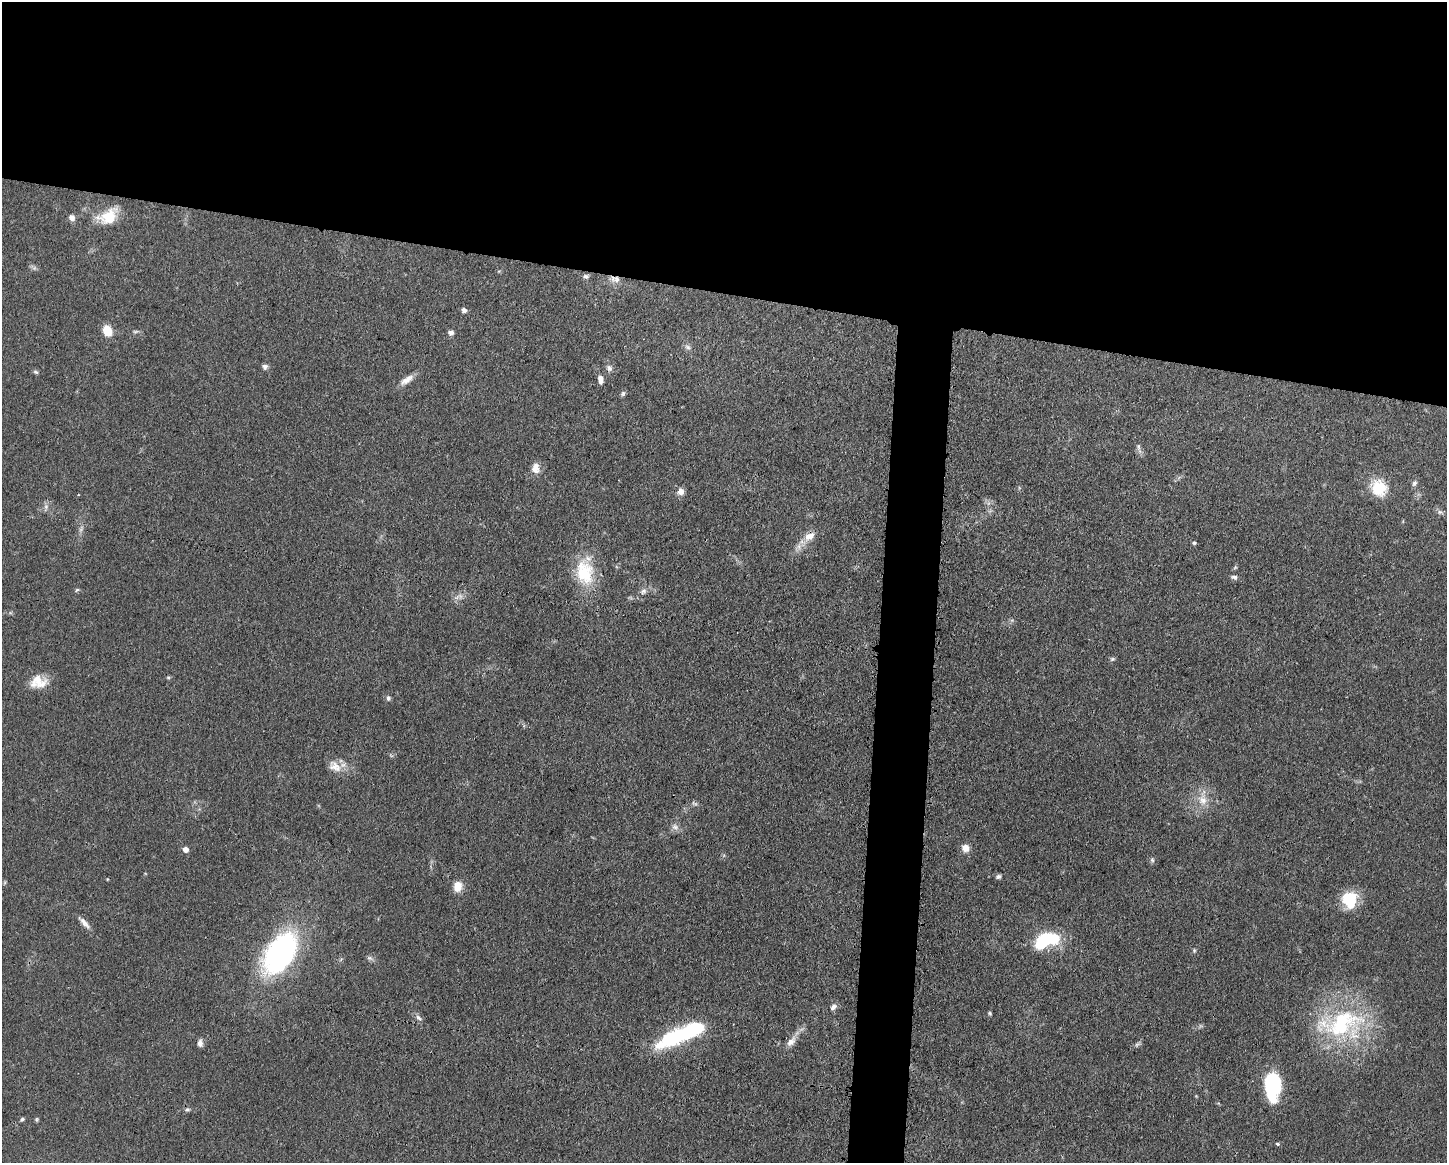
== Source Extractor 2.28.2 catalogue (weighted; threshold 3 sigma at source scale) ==
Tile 2 of 3 x 4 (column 2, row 1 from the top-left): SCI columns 1563-3007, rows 3486-4646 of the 4683 x 4649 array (HDU 1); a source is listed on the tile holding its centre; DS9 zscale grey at full resolution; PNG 1449 x 1165 px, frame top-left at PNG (2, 2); no overlay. Shown black and unused: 28% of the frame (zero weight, under 3 of 4 exposures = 1% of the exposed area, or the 3 px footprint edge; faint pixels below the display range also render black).
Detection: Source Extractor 2.28.2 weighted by HDU 2 'WHT'; one run over the whole footprint, this tile lists its part. Background 0.0591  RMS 0.0043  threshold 0.0194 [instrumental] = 3 sigma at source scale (4.5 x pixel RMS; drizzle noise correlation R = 1.50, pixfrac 1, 0.05/0.05 arcsec/px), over >= 5 px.
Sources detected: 67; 1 too faint to see at this stretch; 1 inside a brighter object's white glare — not listed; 3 inside a brighter listed object's ellipse — not listed separately; the other 62 listed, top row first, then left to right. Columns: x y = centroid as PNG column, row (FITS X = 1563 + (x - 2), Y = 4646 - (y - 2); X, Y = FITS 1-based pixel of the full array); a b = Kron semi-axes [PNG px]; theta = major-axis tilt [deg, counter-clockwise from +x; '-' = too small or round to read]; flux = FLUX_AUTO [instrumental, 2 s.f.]
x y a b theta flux
108 216 25 16 30 12
72 218 7 7 - 1.9
586 276 8 6 -17 1.1
616 279 10 7 71 2.7
464 310 6 6 - 1.3
107 331 12 9 -66 6.5
135 331 8 4 8 0.76
451 333 8 6 -1 1.3
688 347 9 5 -27 1.3
265 367 7 7 - 1.3
609 368 9 7 -86 1.6
36 372 7 4 -26 0.77
600 379 10 6 -88 2.5
407 380 20 7 34 3.7
623 393 7 5 73 0.9
1139 448 17 4 -74 1.5
535 468 13 10 -88 3.7
1414 483 8 6 69 1.1
1379 488 23 19 -54 11
681 491 8 8 - 2.7
78 495 3 2 - 0.29
46 507 7 6 - 1.3
1440 512 8 6 -26 1.1
809 536 17 11 33 4.9
1194 543 5 5 - 0.59
584 572 36 24 -80 20
1234 577 9 5 -5 1.2
77 590 6 4 42 0.64
643 591 10 7 40 1.8
1112 659 7 5 21 0.74
168 677 6 4 0 0.57
37 680 23 15 50 6.5
388 698 7 6 - 0.97
335 766 20 13 -37 5.5
1202 800 14 12 -37 5.6
694 803 9 4 -30 0.83
675 827 10 8 -26 1.9
966 848 9 9 - 3.3
186 849 6 6 - 2.4
1152 860 6 5 - 0.8
998 876 6 6 - 0.96
107 879 5 3 - 0.31
457 886 11 8 -89 6.1
1349 899 18 15 31 16
84 923 19 6 -48 2.7
1043 941 21 11 53 20
1194 950 5 4 - 0.57
279 954 46 26 58 90
370 958 9 6 -26 1.1
833 1007 9 7 45 1.8
990 1013 5 4 - 0.54
419 1018 11 6 -45 1.5
1342 1024 67 38 8 58
677 1036 52 17 25 38
791 1041 16 9 45 3.4
200 1043 9 6 87 1.8
1137 1045 8 4 44 0.91
1273 1085 27 15 89 35
187 1109 7 4 -3 0.88
22 1119 5 4 - 0.72
37 1119 6 4 -84 0.58
1278 1144 5 3 - 0.67
Overlapping masked pixels (flux is a lower limit): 1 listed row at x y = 616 279